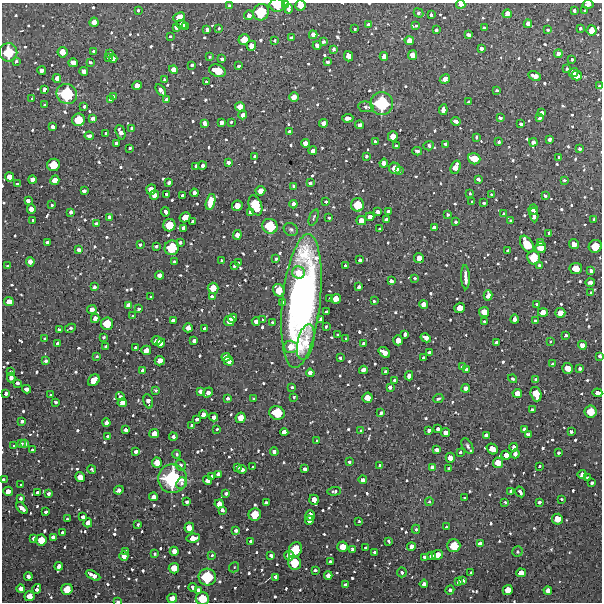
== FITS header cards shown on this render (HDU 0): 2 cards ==
NAXIS1  =                  600 / Width of image
NAXIS2  =                  600 / Height of image

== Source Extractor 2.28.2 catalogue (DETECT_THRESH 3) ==
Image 600 x 600 px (HDU 0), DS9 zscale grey, 1 PNG px = 1 image px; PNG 604 x 604 px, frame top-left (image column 1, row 600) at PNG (2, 3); each listed source drawn as its Kron ellipse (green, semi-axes under 4 px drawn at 4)
Background 3380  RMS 240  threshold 723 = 3 sigma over >= 5 px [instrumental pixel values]
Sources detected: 776; of the 776, the 500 brightest by FLUX_AUTO listed and drawn (276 fainter detections omitted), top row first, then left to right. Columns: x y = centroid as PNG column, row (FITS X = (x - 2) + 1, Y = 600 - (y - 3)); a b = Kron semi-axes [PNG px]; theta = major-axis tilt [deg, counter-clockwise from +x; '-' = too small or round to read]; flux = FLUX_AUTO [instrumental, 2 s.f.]
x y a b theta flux
285 4 4 3 - 6.6e+04
461 4 4 4 - 1.3e+05
588 4 5 3 - 6.0e+04
277 5 7 6 - 4.8e+05
300 5 5 5 - 2.6e+05
229 6 4 3 - 6.6e+04
289 9 5 3 - 6.8e+04
138 10 3 3 - 3.2e+04
574 11 4 3 - 5.8e+04
585 11 3 3 - 3.5e+04
261 12 8 7 - 6.7e+05
419 13 5 4 - 4.3e+04
507 14 4 4 - 1.4e+05
249 15 5 4 - 1.2e+05
431 15 3 3 - 4.5e+04
179 17 6 4 27 2.5e+05
94 22 4 4 - 1.3e+05
182 24 5 4 - 1.8e+05
368 24 4 3 - 3.7e+04
528 24 4 4 - 9.9e+04
416 26 3 3 - 2.9e+04
176 27 4 4 - 8.6e+04
186 27 4 3 - 5.2e+04
218 28 3 3 - 3.0e+04
484 28 4 3 - 5.0e+04
580 28 4 3 - 5.4e+04
207 29 4 4 - 8.3e+04
355 29 3 3 - 2.8e+04
436 30 4 3 - 4.7e+04
548 30 4 3 - 3.6e+04
592 30 5 5 - 2.3e+05
313 35 4 4 - 1.1e+05
469 35 4 3 - 7.4e+04
170 36 3 3 - 2.7e+04
291 38 4 3 - 4.9e+04
244 39 5 5 - 2.6e+05
275 40 3 3 - 3.3e+04
409 40 5 4 - 1.5e+05
323 42 4 3 - 3.9e+04
317 45 4 3 - 8.3e+04
251 46 5 4 - 1.8e+05
334 49 4 3 - 5.5e+04
481 49 4 3 - 7.4e+04
93 51 3 3 - 2.7e+04
8 52 9 9 - 5.5e+05
62 52 5 5 - 2.1e+05
110 54 4 3 - 6.3e+04
558 54 4 4 - 8.7e+04
412 55 5 4 - 1.6e+05
349 56 5 4 - 1.9e+05
384 56 4 4 - 1.2e+05
108 57 4 3 - 3.9e+04
210 57 3 3 - 3.1e+04
113 59 4 4 - 9.9e+04
222 59 3 3 - 5.2e+04
572 59 3 3 - 3.0e+04
16 61 4 3 - 3.1e+04
90 62 4 3 - 3.9e+04
328 62 3 3 - 5.3e+04
73 63 5 4 - 1.4e+05
192 65 3 3 - 3.3e+04
239 66 4 3 - 5.0e+04
174 69 4 4 - 1.2e+05
567 69 3 3 - 3.3e+04
42 71 4 4 - 1.0e+05
84 71 4 4 - 1.3e+05
217 71 8 6 -19 5.0e+05
574 73 5 4 - 1.8e+05
535 76 7 4 -24 1.6e+05
576 76 5 5 - 2.0e+05
57 79 4 4 - 9.2e+04
445 79 5 4 - 1.4e+05
165 80 4 3 - 4.6e+04
207 82 3 3 - 5.5e+04
137 85 4 4 - 1.5e+05
599 86 3 3 - 2.8e+04
44 89 4 3 - 6.7e+04
161 90 7 4 -54 9.8e+04
497 90 3 3 - 3.4e+04
67 94 10 10 - 1.0e+06
113 96 3 3 - 4.2e+04
294 97 5 4 - 1.6e+05
32 99 4 4 - 7.3e+04
110 100 3 3 - 3.5e+04
166 100 4 3 - 6.3e+04
469 102 4 3 - 5.5e+04
382 103 11 11 - 1.2e+06
44 104 3 3 - 2.7e+04
84 106 3 3 - 3.9e+04
240 107 5 4 - 1.6e+05
366 107 8 5 -10 5.3e+04
443 110 5 4 - 1.1e+05
541 113 4 4 - 7.4e+04
243 115 4 4 - 1.3e+05
93 118 4 3 - 8.1e+04
348 118 6 4 3 1.2e+05
500 118 4 3 - 5.4e+04
539 118 4 3 - 6.2e+04
78 120 6 6 - 3.8e+05
456 121 5 4 - 9.0e+04
221 122 4 4 - 8.9e+04
231 122 3 3 - 2.7e+04
204 123 4 4 - 1.1e+05
323 123 4 4 - 1.0e+05
521 124 3 3 - 4.2e+04
360 125 4 4 - 6.1e+04
53 127 4 3 - 8.0e+04
132 129 4 3 - 3.9e+04
120 132 7 4 -69 1.2e+05
289 132 3 3 - 4.3e+04
106 133 3 3 - 4.2e+04
89 136 4 3 - 7.0e+04
393 136 5 5 - 1.8e+05
477 137 3 3 - 3.1e+04
549 139 4 3 - 7.1e+04
375 142 4 3 - 4.4e+04
499 142 4 3 - 3.8e+04
533 142 4 4 - 8.2e+04
116 143 4 3 - 6.4e+04
306 143 4 4 - 1.3e+05
446 144 4 4 - 7.3e+04
396 146 3 3 - 3.7e+04
429 146 5 4 - 6.5e+04
130 148 3 3 - 2.9e+04
580 149 3 3 - 5.2e+04
313 151 4 4 - 9.3e+04
417 151 5 3 - 4.1e+04
255 156 3 3 - 3.2e+04
366 156 4 3 - 4.4e+04
559 157 3 3 - 2.6e+04
474 159 6 5 - 3.2e+05
228 163 4 4 - 7.2e+04
384 163 4 4 - 1.3e+05
53 165 6 6 - 3.7e+05
202 165 4 4 - 8.2e+04
196 166 4 3 - 6.2e+04
456 167 7 4 70 2.3e+05
395 168 6 5 - 2.6e+05
399 171 3 2 - 4.3e+04
9 177 4 4 - 1.5e+05
32 179 4 4 - 1.1e+05
55 180 5 4 - 1.8e+05
478 180 4 3 - 5.4e+04
564 180 4 3 - 3.1e+04
169 183 4 3 - 5.4e+04
310 183 4 3 - 4.7e+04
17 184 4 3 - 3.2e+04
294 186 3 3 - 3.9e+04
151 189 5 5 - 2.1e+05
84 191 4 3 - 7.3e+04
260 191 5 4 - 1.7e+05
194 193 4 4 - 9.7e+04
167 194 4 3 - 5.6e+04
470 194 3 3 - 3.4e+04
154 195 4 4 - 1.7e+05
182 195 3 3 - 5.1e+04
491 195 3 3 - 3.1e+04
545 195 4 3 - 4.8e+04
28 201 4 4 - 9.1e+04
211 202 8 4 75 2.4e+05
326 202 3 3 - 3.2e+04
472 202 3 3 - 4.0e+04
484 203 3 3 - 3.2e+04
293 204 4 4 - 1.1e+05
52 205 3 3 - 3.2e+04
255 205 10 6 -69 7.1e+05
358 205 7 6 - 4.8e+05
237 206 5 5 - 2.3e+05
31 209 4 4 - 1.3e+05
533 209 5 5 - 2.0e+05
388 211 4 3 - 4.2e+04
71 212 4 3 - 6.2e+04
165 212 5 3 - 7.1e+04
250 212 4 4 - 6.9e+04
378 212 4 4 - 1.0e+05
448 214 3 3 - 3.1e+04
504 214 4 3 - 2.6e+04
534 215 7 4 -82 1.2e+05
109 217 4 3 - 5.5e+04
185 217 6 4 30 2.1e+05
314 217 8 4 70 3.1e+04
370 217 4 4 - 1.1e+05
329 218 3 3 - 3.9e+04
33 220 3 3 - 2.8e+04
386 220 4 4 - 6.7e+04
594 220 3 3 - 3.7e+04
361 221 5 4 - 1.8e+05
511 221 4 4 - 3.2e+04
193 222 4 3 - 6.8e+04
455 222 3 3 - 3.8e+04
96 224 4 3 - 5.1e+04
169 225 6 6 - 3.7e+05
270 226 8 7 - 6.4e+05
183 228 4 3 - 7.1e+04
434 228 4 4 - 7.3e+04
291 229 7 6 - 4.0e+04
380 229 3 3 - 3.6e+04
549 233 4 3 - 5.4e+04
237 235 5 4 - 1.2e+05
47 242 4 3 - 5.3e+04
180 242 3 3 - 3.1e+04
540 242 3 3 - 4.9e+04
527 244 9 5 -57 4.7e+05
574 244 5 4 - 2.0e+05
140 245 3 3 - 4.8e+04
156 246 4 3 - 3.8e+04
595 246 7 6 - 3.8e+05
541 247 5 5 - 2.4e+05
172 248 7 7 - 5.8e+05
78 250 4 3 - 6.7e+04
508 250 3 3 - 4.4e+04
419 258 5 5 - 1.7e+05
534 258 7 6 - 4.5e+05
276 259 4 3 - 3.2e+04
222 260 4 3 - 5.6e+04
360 260 3 3 - 5.0e+04
174 261 3 3 - 3.8e+04
30 262 4 4 - 1.3e+05
239 263 4 3 - 4.9e+04
539 265 3 3 - 4.0e+04
8 266 3 3 - 4.1e+04
234 266 3 3 - 3.6e+04
345 266 3 3 - 4.2e+04
576 268 6 5 - 3.4e+05
591 271 3 3 - 4.9e+04
298 273 6 6 - 2.1e+05
160 275 4 4 - 1.3e+05
465 277 12 3 -88 1.1e+05
415 278 4 3 - 3.3e+04
391 281 4 4 - 6.1e+04
590 282 5 4 - 1.1e+05
94 287 4 4 - 5.6e+04
359 287 4 3 - 5.5e+04
213 288 5 5 - 2.4e+05
279 290 6 5 - 2.6e+05
591 293 4 3 - 2.7e+04
488 295 5 4 - 1.1e+05
151 297 3 3 - 3.2e+04
212 297 4 3 - 5.9e+04
329 299 3 3 - 3.1e+04
336 299 5 5 - 1.9e+05
9 301 5 4 - 1.8e+05
301 301 67 19 84 8.9e+06
374 301 3 3 - 4.1e+04
282 302 4 4 - 6.9e+04
423 304 4 4 - 1.1e+05
537 304 3 3 - 2.7e+04
128 305 4 4 - 9.1e+04
460 308 5 5 - 2.3e+05
92 309 5 4 - 9.6e+04
139 309 3 3 - 3.8e+04
327 312 4 3 - 6.4e+04
484 312 5 5 - 2.2e+05
543 313 5 4 - 1.8e+05
560 313 5 5 - 2.0e+05
132 316 3 3 - 2.7e+04
95 318 4 4 - 1.2e+05
232 318 5 4 - 1.7e+05
321 319 4 3 - 7.7e+04
515 319 4 4 - 9.8e+04
173 320 4 4 - 9.3e+04
263 320 4 3 - 5.6e+04
229 321 5 5 - 2.0e+05
535 321 3 3 - 3.8e+04
256 322 4 4 - 1.0e+05
272 322 3 3 - 3.0e+04
484 322 3 3 - 3.0e+04
107 324 6 6 - 4.0e+05
326 326 3 3 - 3.8e+04
70 328 6 3 26 4.1e+04
188 328 4 4 - 1.4e+05
205 329 4 3 - 7.1e+04
59 330 4 3 - 6.2e+04
405 334 4 3 - 5.6e+04
338 335 3 3 - 3.3e+04
565 335 4 3 - 4.6e+04
104 337 3 3 - 3.6e+04
45 338 3 3 - 3.5e+04
426 338 5 4 - 1.2e+05
346 339 3 3 - 2.7e+04
398 340 5 4 - 1.7e+05
156 341 5 5 - 1.7e+05
194 341 4 3 - 6.6e+04
550 341 3 3 - 2.7e+04
306 342 18 8 77 3.2e+05
161 343 4 4 - 1.3e+05
497 343 4 3 - 8.6e+04
58 344 4 3 - 7.8e+04
364 344 4 3 - 5.7e+04
582 345 4 4 - 1.3e+05
106 347 3 3 - 4.8e+04
135 347 3 3 - 6.0e+04
291 347 7 6 - 2.2e+05
146 350 5 4 - 1.7e+05
384 352 6 4 -37 1.8e+05
429 353 4 4 - 8.8e+04
97 356 3 3 - 3.1e+04
600 356 4 3 - 6.2e+04
226 357 4 4 - 1.4e+05
340 358 3 3 - 4.7e+04
423 358 4 4 - 7.1e+04
46 361 4 3 - 3.8e+04
160 361 5 4 - 1.8e+05
229 361 5 4 - 1.6e+05
552 364 3 3 - 4.4e+04
462 367 3 3 - 3.0e+04
568 368 5 5 - 2.7e+05
580 369 3 3 - 3.5e+04
143 370 4 3 - 4.9e+04
363 370 4 4 - 9.7e+04
467 370 4 3 - 5.7e+04
385 371 3 3 - 3.2e+04
10 372 3 3 - 3.8e+04
310 373 4 4 - 9.2e+04
409 376 4 4 - 1.1e+05
11 377 5 4 - 1.0e+05
513 379 4 4 - 2.7e+04
536 379 3 3 - 2.8e+04
94 380 6 5 - 3.1e+05
394 380 3 3 - 4.9e+04
17 383 3 3 - 5.2e+04
292 387 3 3 - 3.1e+04
390 387 4 4 - 5.8e+04
466 388 4 4 - 1.0e+05
26 389 4 4 - 9.9e+04
156 390 4 3 - 3.1e+04
200 391 4 4 - 7.5e+04
208 392 5 4 - 1.1e+05
6 393 4 3 - 6.2e+04
517 393 5 4 - 1.6e+05
597 393 5 4 - 1.0e+05
536 394 7 5 -73 3.3e+05
50 395 3 3 - 3.9e+04
120 397 4 3 - 4.8e+04
294 397 3 3 - 2.9e+04
227 398 3 3 - 5.7e+04
367 398 5 5 - 2.2e+05
254 399 3 3 - 2.7e+04
438 399 5 4 - 3.3e+04
148 401 7 4 -75 9.9e+04
56 402 3 3 - 3.8e+04
122 403 4 4 - 1.5e+05
532 410 3 3 - 3.4e+04
591 412 6 6 - 3.3e+05
277 413 8 7 - 5.7e+05
381 413 4 3 - 6.0e+04
203 415 4 4 - 9.9e+04
214 417 4 4 - 1.0e+05
241 418 5 5 - 2.1e+05
197 419 4 3 - 5.2e+04
22 421 4 3 - 6.0e+04
106 423 4 4 - 8.4e+04
192 425 4 4 - 4.6e+04
217 429 3 3 - 2.7e+04
438 429 4 3 - 5.9e+04
524 429 4 3 - 5.3e+04
126 430 4 3 - 7.9e+04
360 430 3 3 - 2.9e+04
429 430 4 3 - 5.9e+04
284 432 4 4 - 1.1e+05
445 432 4 4 - 1.1e+05
571 432 3 3 - 5.2e+04
154 433 5 4 - 1.8e+05
528 434 4 3 - 7.8e+04
486 435 4 4 - 8.5e+04
108 436 4 3 - 4.0e+04
173 437 4 4 - 6.4e+04
317 440 3 3 - 2.9e+04
21 444 4 3 - 5.2e+04
25 444 4 3 - 4.1e+04
14 446 3 3 - 2.9e+04
467 446 8 5 -59 4.9e+04
514 447 4 3 - 8.6e+04
492 449 6 4 -40 2.8e+05
32 450 3 3 - 2.7e+04
437 450 4 4 - 8.6e+04
136 452 4 3 - 5.3e+04
274 452 4 4 - 7.8e+04
460 452 3 3 - 3.8e+04
559 453 3 3 - 3.4e+04
177 454 4 4 - 3.1e+04
515 454 4 4 - 9.7e+04
506 455 4 4 - 1.4e+05
450 458 5 4 - 1.6e+05
157 462 5 5 - 2.1e+05
349 462 3 3 - 4.3e+04
498 463 5 5 - 2.5e+05
181 465 5 5 - 5.0e+04
380 466 4 3 - 3.3e+04
539 466 3 3 - 2.9e+04
237 467 4 3 - 5.8e+04
253 467 3 3 - 3.4e+04
432 467 4 4 - 6.0e+04
449 468 3 3 - 2.9e+04
92 469 4 3 - 2.8e+04
242 469 4 4 - 7.2e+04
305 469 4 3 - 6.7e+04
218 474 4 3 - 6.8e+04
582 475 4 4 - 1.3e+05
212 476 4 3 - 3.7e+04
80 477 5 5 - 1.8e+05
588 478 3 3 - 3.5e+04
172 479 14 14 - 1.7e+06
3 480 4 3 - 6.7e+04
208 480 4 4 - 1.5e+05
363 480 4 4 - 1.0e+05
181 483 6 5 - 5.6e+04
592 483 3 3 - 3.5e+04
21 485 3 3 - 3.4e+04
119 490 5 3 - 8.1e+04
8 491 5 4 - 1.8e+05
334 491 7 4 3 4.2e+04
510 491 4 3 - 4.8e+04
520 492 5 3 - 5.9e+04
37 493 4 3 - 7.7e+04
49 494 4 3 - 6.7e+04
226 494 3 3 - 4.6e+04
153 497 4 4 - 1.2e+05
20 498 4 3 - 5.3e+04
465 498 3 3 - 3.5e+04
562 499 3 3 - 3.1e+04
314 500 5 4 - 1.6e+05
187 502 4 3 - 5.2e+04
429 502 4 4 - 3.3e+04
505 502 3 3 - 2.8e+04
539 502 3 3 - 4.8e+04
266 503 4 3 - 5.9e+04
219 504 4 4 - 1.5e+05
22 508 7 4 -46 1.1e+05
222 510 4 4 - 6.3e+04
46 512 4 3 - 5.2e+04
255 514 6 6 - 3.8e+05
310 515 5 4 - 1.9e+05
83 517 4 3 - 7.1e+04
67 519 3 2 - 2.7e+04
557 519 5 5 - 2.8e+05
309 520 4 4 - 1.3e+05
359 521 3 3 - 2.9e+04
88 523 4 4 - 1.1e+05
138 524 3 3 - 2.9e+04
446 527 3 3 - 2.7e+04
189 528 5 4 - 1.8e+05
416 529 4 4 - 2.7e+04
236 530 4 4 - 6.0e+04
62 532 3 3 - 3.5e+04
53 537 4 4 - 7.2e+04
34 538 4 3 - 7.6e+04
193 538 7 4 8 2.0e+05
41 540 5 5 - 2.8e+05
251 541 3 3 - 4.6e+04
389 541 4 3 - 2.6e+04
480 544 4 4 - 8.4e+04
411 546 4 4 - 1.1e+05
454 546 6 6 - 4.6e+05
342 547 5 5 - 2.4e+05
366 548 3 3 - 3.7e+04
352 549 4 3 - 4.9e+04
295 550 8 6 62 5.2e+05
126 551 3 3 - 4.5e+04
174 551 4 4 - 1.4e+05
374 552 3 3 - 2.7e+04
517 552 5 5 - 2.8e+04
155 554 3 3 - 2.7e+04
212 555 3 3 - 2.8e+04
271 555 4 3 - 5.3e+04
437 555 5 5 - 2.3e+05
124 556 5 4 - 1.3e+05
289 556 5 5 - 1.9e+05
432 556 4 3 - 8.2e+04
424 557 3 3 - 4.7e+04
330 561 4 3 - 4.0e+04
295 563 7 6 - 4.2e+05
59 566 4 4 - 1.1e+05
234 567 5 5 - 2.9e+04
174 568 5 5 - 2.6e+05
315 570 3 3 - 4.0e+04
402 572 5 4 - 3.6e+04
471 573 3 3 - 2.9e+04
521 573 5 4 - 1.5e+05
93 575 8 4 -27 1.5e+05
328 576 4 4 - 1.1e+05
28 577 4 4 - 9.9e+04
207 577 8 8 - 8.0e+05
276 577 4 4 - 6.5e+04
463 580 4 3 - 5.0e+04
459 582 4 3 - 4.8e+04
424 584 4 4 - 8.6e+04
345 585 4 3 - 6.2e+04
193 587 4 3 - 4.4e+04
21 589 4 4 - 1.1e+05
37 589 5 4 - 8.2e+04
67 589 6 5 - 3.0e+05
198 590 4 4 - 5.7e+04
450 590 4 4 - 4.7e+04
508 590 5 5 - 2.1e+05
548 591 4 4 - 1.2e+05
30 596 5 5 - 1.8e+05
172 598 5 4 - 1.7e+05
202 599 7 6 - 4.4e+05
118 602 4 2 - 3.5e+04
At the frame edge (FLAGS 8, measured only in part): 14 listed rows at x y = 285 4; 461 4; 588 4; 277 5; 300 5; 599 86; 595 246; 600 356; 597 393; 3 480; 508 590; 172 598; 202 599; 118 602
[276 fainter detections neither listed nor drawn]

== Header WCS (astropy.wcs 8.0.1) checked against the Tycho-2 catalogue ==
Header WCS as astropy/WCSLIB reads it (CRVAL/CRPIX/CD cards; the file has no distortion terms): RA---TAN/DEC--TAN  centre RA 07:16:38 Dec -62:21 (109.16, -62.34 deg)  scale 2 arcsec/px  FOV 20.0' x 20.0'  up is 0 deg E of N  parity normal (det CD < 0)
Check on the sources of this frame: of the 60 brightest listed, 7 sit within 3.0 arcsec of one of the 7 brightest Tycho-2 stars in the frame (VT <= 12.20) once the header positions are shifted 1.39 arcsec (0.12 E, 1.38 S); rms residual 1.18 arcsec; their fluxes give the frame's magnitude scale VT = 26.28 - 2.5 log10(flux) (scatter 0.23 mag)
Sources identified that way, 7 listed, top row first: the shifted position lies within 3.0 arcsec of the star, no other Tycho-2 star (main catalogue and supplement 1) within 6.0 arcsec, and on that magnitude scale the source's flux lands within +1.5 / -3 mag of the star's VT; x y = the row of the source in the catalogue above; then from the Tycho-2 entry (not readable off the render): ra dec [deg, ICRS J2000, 3 dp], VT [Tycho-2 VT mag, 2 dp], TYC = Tycho-2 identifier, HIP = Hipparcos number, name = IAU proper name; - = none
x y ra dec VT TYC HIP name
277 5 109.186 -62.178 12.08 8913-179-1 - -
8 52 109.506 -62.205 11.70 8913-141-1 - -
67 94 109.437 -62.228 11.33 8913-182-1 - -
382 103 109.062 -62.233 10.77 8913-240-1 - -
270 226 109.195 -62.302 12.20 8913-411-1 - -
172 479 109.312 -62.442 9.89 8913-570-1 - -
207 577 109.271 -62.497 11.65 8913-900-1 - -